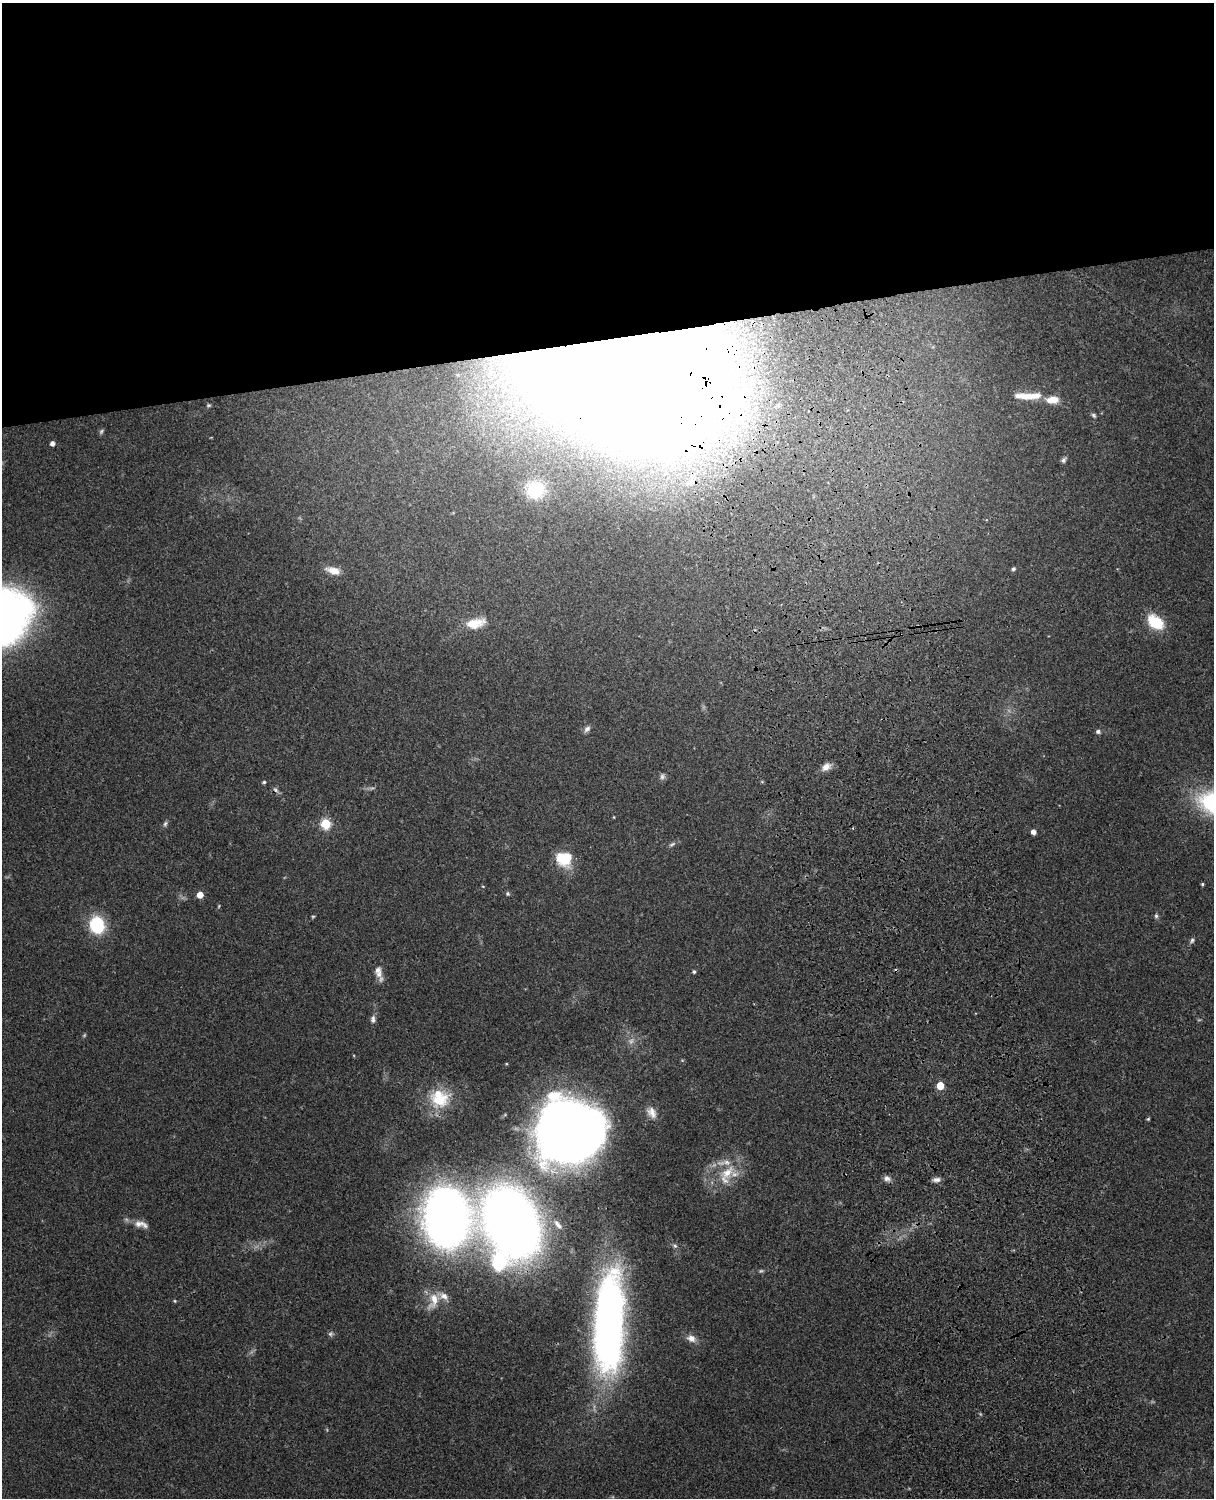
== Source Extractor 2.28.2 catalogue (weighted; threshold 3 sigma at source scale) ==
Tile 2 of 4 x 3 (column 2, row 1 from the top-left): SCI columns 1333-2544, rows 3267-4762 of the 5086 x 4925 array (HDU 1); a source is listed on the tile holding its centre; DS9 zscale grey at full resolution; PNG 1216 x 1500 px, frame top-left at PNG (2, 3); no overlay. Shown black and unused: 23% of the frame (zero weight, under 3 of 4 exposures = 6% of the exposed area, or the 3 px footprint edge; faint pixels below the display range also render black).
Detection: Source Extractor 2.28.2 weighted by HDU 2 'WHT'; one run over the whole footprint, this tile lists its part. Background 0.0882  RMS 0.0061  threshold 0.0275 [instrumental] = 3 sigma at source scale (4.5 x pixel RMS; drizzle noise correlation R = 1.50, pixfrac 1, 0.05/0.05 arcsec/px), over >= 5 px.
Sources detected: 72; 5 too faint to see at this stretch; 3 inside a brighter object's white glare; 2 cosmic-ray / hot-pixel residue — not listed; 8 inside a brighter listed object's ellipse — not listed separately; the other 54 listed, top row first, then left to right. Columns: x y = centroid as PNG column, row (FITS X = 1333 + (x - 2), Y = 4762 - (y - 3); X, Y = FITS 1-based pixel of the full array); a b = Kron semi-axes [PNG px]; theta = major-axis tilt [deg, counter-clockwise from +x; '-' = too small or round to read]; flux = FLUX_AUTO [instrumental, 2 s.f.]
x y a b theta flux
623 367 94 55 -19 7200
1028 396 28 11 2 9.8
209 405 6 4 0 0.9
1094 415 7 4 -45 1.1
52 444 4 4 - 2.6
1064 460 7 6 - 1.5
690 482 13 8 69 4.8
535 490 21 20 - 20
1013 569 4 4 - 1.4
333 571 19 9 -16 7.1
2 617 40 35 63 510
1156 622 17 11 -38 23
475 623 26 12 12 11
587 729 9 7 45 2.2
1098 731 6 5 - 1.5
826 767 11 8 35 4.6
662 776 9 7 84 1.7
264 782 5 4 - 0.85
614 817 4 3 - 0.48
165 824 8 5 78 1.4
326 824 6 5 - 39
1033 832 4 4 - 3.4
672 844 10 5 33 1.5
564 859 20 18 -21 18
1202 884 4 3 - 0.85
483 886 4 3 - 0.47
508 894 6 5 - 1.1
200 895 5 5 - 8.7
219 906 5 3 - 0.52
1156 916 6 5 - 1.2
97 925 12 10 -75 44
1192 940 8 5 59 1.3
378 970 11 9 54 3
694 972 4 4 - 1.2
373 1019 10 6 83 2.2
84 1035 5 5 - 0.74
940 1086 5 5 - 17
439 1100 29 21 16 25
652 1112 16 11 -57 5.5
1148 1119 4 4 - 0.69
569 1133 57 50 -69 620
727 1173 27 15 43 18
887 1178 9 7 -23 2.7
936 1180 10 6 4 2.5
446 1217 43 32 -87 510
512 1223 56 39 -65 590
141 1224 21 8 -12 5.3
558 1225 17 7 -49 4.1
675 1246 6 5 - 1.2
175 1301 4 4 - 0.64
433 1301 26 13 71 10
607 1326 84 24 87 400
330 1334 7 6 - 1.4
691 1338 11 8 -25 4.4
Overlapping masked pixels (flux is a lower limit): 2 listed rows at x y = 623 367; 607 1326
Isophote crosses this tile's border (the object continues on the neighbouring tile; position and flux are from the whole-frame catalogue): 1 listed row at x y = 2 617